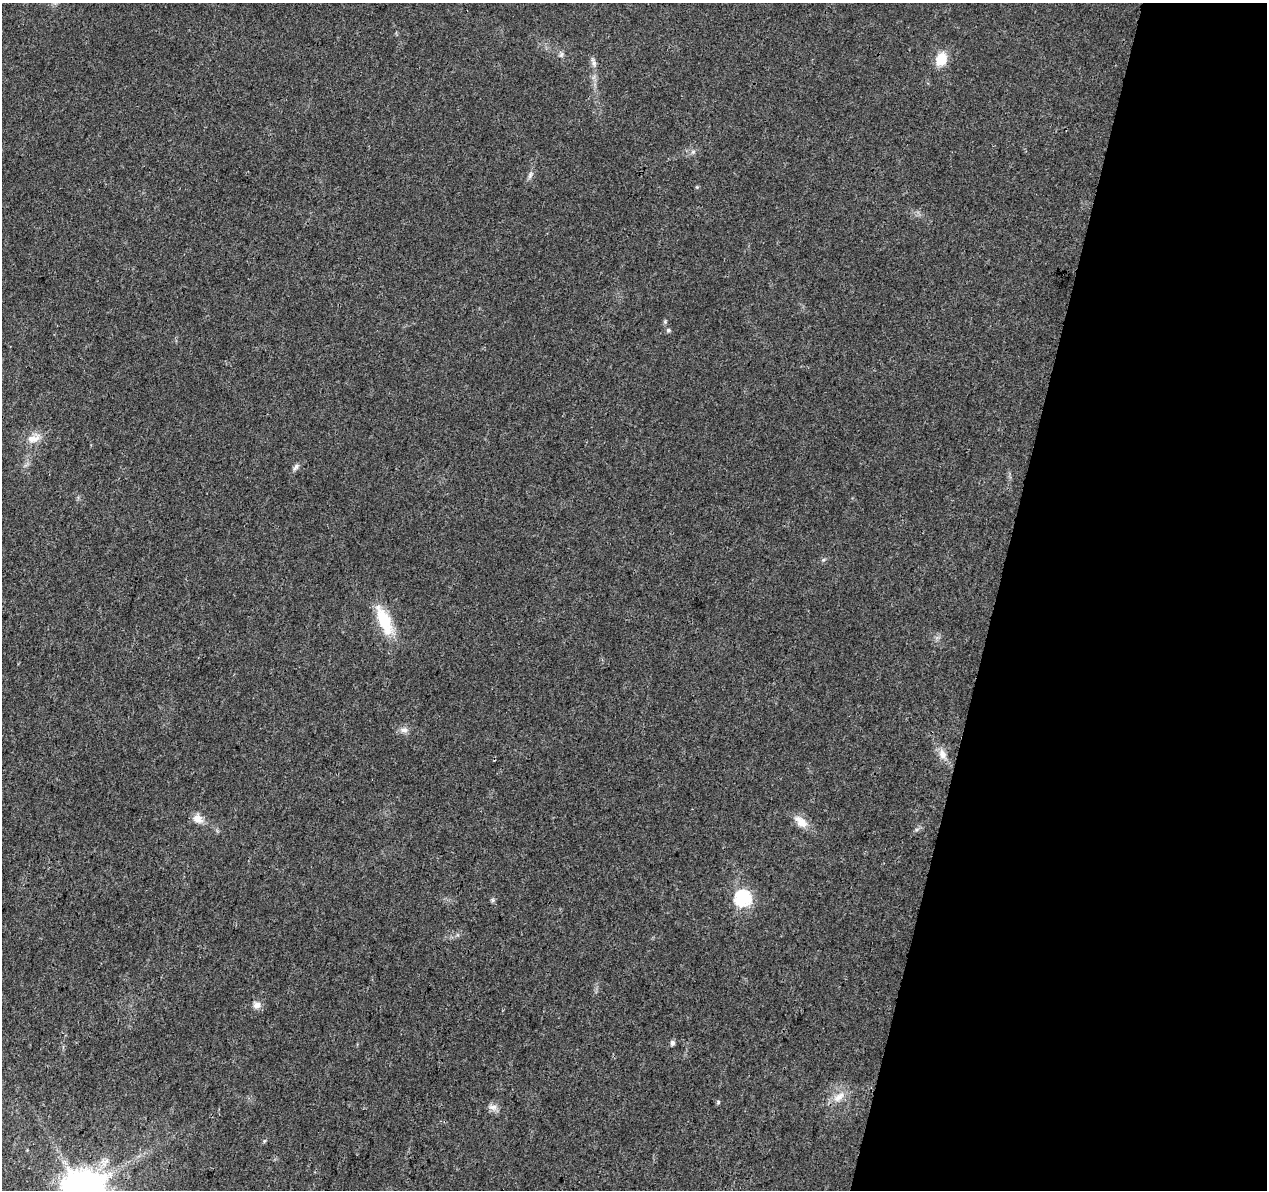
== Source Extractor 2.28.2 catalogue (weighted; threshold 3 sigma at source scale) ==
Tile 8 of 4 x 4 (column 4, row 2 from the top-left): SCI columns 3797-5061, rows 2603-3790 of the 5076 x 5262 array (HDU 1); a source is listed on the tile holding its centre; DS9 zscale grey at full resolution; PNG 1269 x 1192 px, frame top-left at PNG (2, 3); no overlay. Shown black and unused: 21% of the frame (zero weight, under 3 of 4 exposures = <1% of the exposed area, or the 3 px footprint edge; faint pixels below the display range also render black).
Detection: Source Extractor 2.28.2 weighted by HDU 2 'WHT'; one run over the whole footprint, this tile lists its part. Background 0.0223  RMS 0.003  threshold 0.0135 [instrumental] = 3 sigma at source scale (4.5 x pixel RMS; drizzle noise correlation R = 1.50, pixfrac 1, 0.0396/0.0396 arcsec/px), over >= 5 px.
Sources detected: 23; all 23 listed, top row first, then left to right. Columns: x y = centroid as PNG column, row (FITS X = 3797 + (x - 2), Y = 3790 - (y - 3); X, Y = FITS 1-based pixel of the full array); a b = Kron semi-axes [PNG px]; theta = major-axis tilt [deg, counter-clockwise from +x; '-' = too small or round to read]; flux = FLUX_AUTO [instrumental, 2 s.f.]
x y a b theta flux
561 54 7 5 59 0.7
941 59 15 11 66 5.9
594 63 8 6 -70 0.98
693 152 6 6 - 0.7
530 175 11 5 72 1
697 187 5 5 - 0.33
668 330 6 5 - 0.65
33 438 21 12 18 3.8
296 467 10 6 53 0.96
384 620 39 14 -66 12
404 730 13 7 2 1.5
942 754 16 9 -70 2.9
197 818 14 10 -24 2.7
801 822 20 11 -40 3.7
743 898 7 7 - 61
493 900 6 5 - 0.51
257 1005 10 9 - 1.7
673 1043 6 5 - 0.99
838 1097 20 10 38 3.8
718 1102 5 5 - 0.47
493 1107 13 8 -9 1.6
264 1141 5 4 - 0.4
82 1190 12 11 - 1200
Isophote crosses this tile's border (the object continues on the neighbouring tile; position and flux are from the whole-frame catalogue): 1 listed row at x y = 82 1190